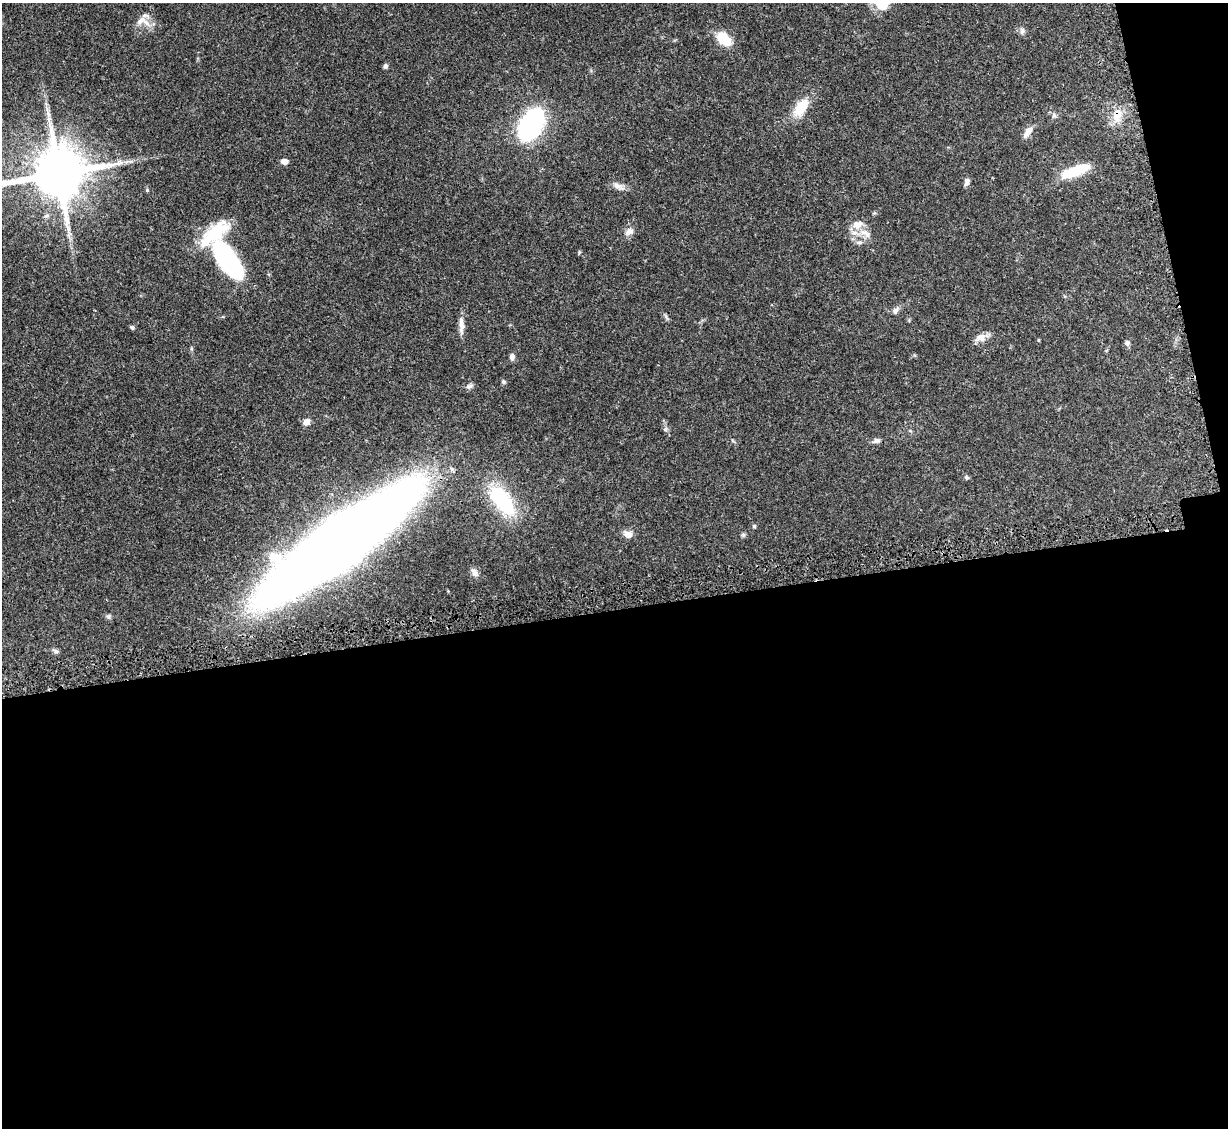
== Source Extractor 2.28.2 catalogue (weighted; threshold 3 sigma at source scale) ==
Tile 16 of 4 x 4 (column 4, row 4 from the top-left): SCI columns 3730-4955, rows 255-1380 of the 4995 x 5067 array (HDU 1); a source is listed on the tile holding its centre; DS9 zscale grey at full resolution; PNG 1230 x 1130 px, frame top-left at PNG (2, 3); no overlay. Shown black and unused: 48% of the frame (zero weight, under 3 of 5 exposures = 4% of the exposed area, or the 3 px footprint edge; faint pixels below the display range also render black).
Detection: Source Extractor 2.28.2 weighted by HDU 2 'WHT'; one run over the whole footprint, this tile lists its part. Background 0.0699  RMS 0.0033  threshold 0.0151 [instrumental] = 3 sigma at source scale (4.5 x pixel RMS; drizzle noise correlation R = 1.50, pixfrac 1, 0.05/0.05 arcsec/px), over >= 5 px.
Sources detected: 41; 3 inside a brighter listed object's ellipse — not listed separately; the other 38 listed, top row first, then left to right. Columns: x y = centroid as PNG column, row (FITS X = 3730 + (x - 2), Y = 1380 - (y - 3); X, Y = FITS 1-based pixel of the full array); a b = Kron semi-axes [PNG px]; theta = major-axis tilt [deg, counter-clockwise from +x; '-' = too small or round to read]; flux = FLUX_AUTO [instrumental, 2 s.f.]
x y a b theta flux
146 22 16 7 -42 2.5
1022 31 8 7 - 0.94
724 39 16 10 -44 9
385 66 6 5 - 0.78
801 107 28 14 54 7.1
48 114 9 4 -67 1.1
1118 115 21 9 76 4.1
531 124 19 10 62 110
1028 132 15 7 57 2.5
284 161 6 5 - 2
1075 171 31 9 21 13
58 173 15 14 - 2100
967 182 10 6 76 1.2
618 186 15 7 -29 1.9
147 190 4 4 - 0.33
857 225 16 11 14 3.5
629 231 13 8 32 1.8
859 242 10 4 -4 0.85
228 260 41 16 -53 53
895 310 9 7 44 1.2
461 325 25 6 -87 2.3
132 327 6 5 - 0.54
980 337 14 10 17 2.7
1127 343 7 7 - 0.85
512 357 8 6 85 1.2
503 382 6 5 - 0.56
469 386 10 5 16 0.96
306 422 9 7 35 1.6
876 441 10 6 7 1.1
966 477 6 5 - 0.52
502 500 34 16 -53 27
754 526 4 4 - 0.51
628 534 12 8 -22 2.2
743 535 7 4 18 0.5
338 544 103 27 36 1200
474 572 12 7 -57 1.4
108 616 7 4 -18 0.6
56 651 8 5 -36 0.76
Overlapping masked pixels (flux is a lower limit): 2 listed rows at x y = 1118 115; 338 544
Isophote crosses this tile's border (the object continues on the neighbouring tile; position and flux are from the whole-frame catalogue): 1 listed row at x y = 58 173